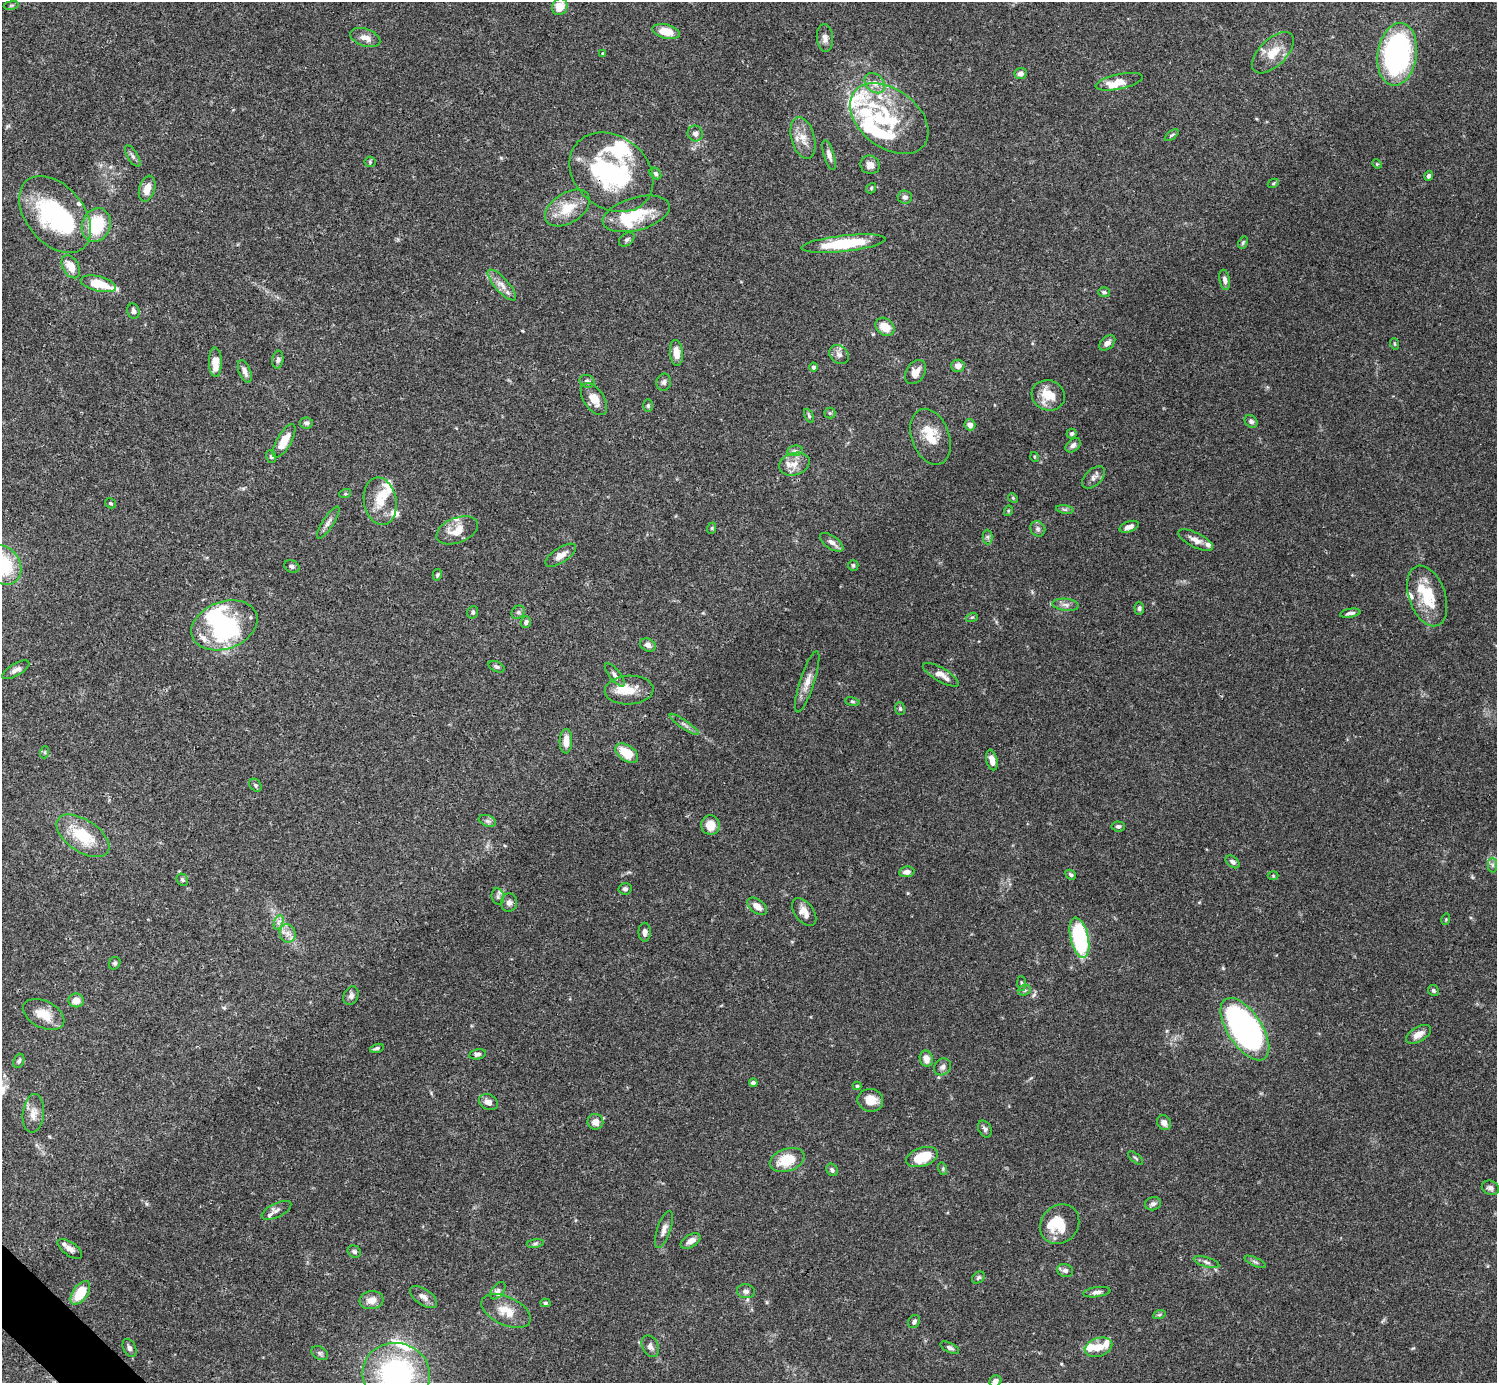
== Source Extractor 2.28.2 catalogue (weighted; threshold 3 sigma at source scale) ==
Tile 7 of 4 x 4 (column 3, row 2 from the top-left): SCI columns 2990-4484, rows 2920-4300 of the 5981 x 5981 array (HDU 1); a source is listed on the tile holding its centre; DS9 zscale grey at full resolution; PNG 1499 x 1385 px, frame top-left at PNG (2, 2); each listed source drawn as its Kron ellipse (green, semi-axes under 4 px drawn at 4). Shown black and unused: <1% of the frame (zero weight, under 3 of 4 exposures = <1% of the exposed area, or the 3 px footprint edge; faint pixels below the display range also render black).
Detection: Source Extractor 2.28.2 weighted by HDU 2 'WHT'; one run over the whole footprint, this tile lists its part. Background 0.0728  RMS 0.0032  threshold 0.0145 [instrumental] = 3 sigma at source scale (4.5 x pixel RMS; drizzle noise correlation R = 1.50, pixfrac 1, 0.05/0.05 arcsec/px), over >= 5 px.
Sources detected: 227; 1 too faint to see at this stretch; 6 inside a brighter object's white glare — neither listed nor drawn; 30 inside a brighter listed object's ellipse — not listed separately; the other 190 listed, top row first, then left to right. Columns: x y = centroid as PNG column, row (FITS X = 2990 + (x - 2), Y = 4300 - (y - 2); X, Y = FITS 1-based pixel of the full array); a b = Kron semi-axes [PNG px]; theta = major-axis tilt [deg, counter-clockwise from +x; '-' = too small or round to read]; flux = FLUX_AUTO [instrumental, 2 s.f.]
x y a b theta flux
11 5 7 3 9 0.39
560 7 8 7 - 4.2
666 31 14 7 -13 5.4
365 37 15 8 -19 2.5
825 38 14 8 -86 1.9
603 53 4 3 - 0.29
1273 53 26 13 45 6.2
1397 54 31 19 82 75
1021 73 6 5 - 1.4
1119 82 24 7 12 5.4
875 83 11 8 -43 2.3
889 119 44 29 -38 23
695 134 8 7 - 1.2
1172 135 8 4 36 0.48
803 138 21 11 -75 4.2
829 155 15 5 -73 1.6
133 156 12 5 -59 1
370 162 5 5 - 0.47
1377 164 5 4 - 0.31
870 165 10 9 - 1.9
611 172 45 36 -38 37
655 173 6 5 - 0.56
1429 176 5 4 - 0.8
1273 183 6 4 30 0.45
871 188 5 4 - 0.42
147 189 13 7 74 3.3
905 197 7 6 - 0.88
567 208 25 15 32 8.2
55 214 44 28 -50 35
636 214 34 16 16 12
96 225 17 14 69 15
627 239 9 6 38 0.86
1243 243 6 4 64 0.48
843 244 42 8 6 18
71 267 12 8 -60 4.3
1225 280 10 5 -80 1.1
98 284 18 7 -14 8.7
502 285 20 7 -48 2.8
1104 292 5 5 - 0.75
133 311 8 6 -77 1.1
885 327 10 8 -40 4.9
1107 343 9 6 43 1.6
1395 344 6 3 -71 0.36
676 353 13 6 -85 3.5
839 355 10 8 -43 1.6
278 360 9 5 83 0.91
215 362 15 6 -89 5.1
958 366 7 6 - 1.7
814 367 4 4 - 0.74
245 371 12 6 -69 1.5
916 372 13 9 55 2.8
587 381 7 6 - 1.2
664 382 8 7 - 0.91
1048 395 17 15 -18 7.3
594 399 18 10 -55 3.9
648 406 6 5 - 0.54
830 413 5 5 - 0.49
809 416 7 4 -63 0.5
1251 421 7 5 -44 0.93
306 423 6 5 - 0.85
970 425 5 5 - 2.2
1072 434 5 5 - 0.7
931 437 29 19 -70 7.5
284 441 19 7 60 5.4
1073 445 8 6 42 1.2
795 451 8 5 7 0.89
271 457 6 5 - 0.51
1035 457 5 3 - 0.31
794 464 15 11 17 3.1
1094 477 14 8 42 1.6
345 494 6 4 18 0.37
1013 498 5 4 - 0.36
380 501 24 16 -81 6.4
110 503 6 4 -32 0.47
1065 509 9 4 -9 0.66
1008 511 5 3 - 0.3
328 523 19 5 57 1.5
1129 527 10 5 20 1.7
712 528 6 3 71 0.39
1038 529 8 7 - 1
457 530 22 12 21 5.3
988 537 7 5 -89 0.67
1196 540 19 7 -26 2.3
832 542 13 6 -35 1.5
561 555 17 7 33 2.5
3 565 21 17 -53 20
853 565 5 5 - 0.55
292 566 8 6 -23 0.82
437 575 6 4 75 0.45
1427 596 31 18 -71 11
1066 605 13 6 -5 1.5
1139 608 6 4 -89 0.61
473 612 6 5 - 0.65
518 612 7 6 - 0.72
1350 613 10 4 10 0.97
972 617 6 3 19 0.4
526 622 5 5 - 1.1
224 625 34 23 20 23
648 645 8 6 -27 1.5
497 667 8 5 -25 0.79
16 670 15 6 30 1.6
615 675 14 5 -51 1.3
941 675 20 7 -30 3
807 682 32 7 72 3.3
629 690 24 14 3 6.2
852 702 7 3 -9 0.43
900 709 6 5 - 0.52
684 724 17 2 -35 1
566 741 12 6 88 3.3
45 752 6 4 72 0.42
627 753 13 7 -34 7.8
992 760 10 5 -77 2.4
255 785 7 5 -49 0.58
487 821 9 5 -19 0.88
710 825 10 9 - 4.5
1118 826 7 5 -4 0.93
83 836 30 16 -34 13
1232 862 8 5 -40 0.99
1492 865 7 4 -89 0.73
907 872 7 5 9 1.6
1071 875 5 4 - 0.64
1273 876 5 3 - 0.33
182 880 6 5 - 0.66
625 889 6 5 - 0.87
498 897 8 6 -75 0.96
509 903 9 8 - 1.5
757 906 11 6 -37 2.4
804 912 16 9 -52 2.8
1446 919 6 3 73 0.33
279 922 7 4 70 0.97
645 932 9 6 -90 1.2
288 933 9 8 - 1.9
1079 938 20 9 -77 34
115 963 6 5 - 0.65
1022 983 7 3 -88 0.48
1024 990 7 5 19 0.58
1433 990 6 5 - 0.66
351 996 10 7 67 1.1
76 1000 7 7 - 2.6
44 1014 22 13 -27 5.8
1245 1029 35 17 -57 130
1418 1034 14 7 31 2.7
377 1048 7 3 15 0.71
477 1054 8 5 11 0.81
926 1059 8 6 -74 2.6
19 1061 7 5 68 0.75
942 1067 9 7 45 1.2
753 1083 4 4 - 1.6
857 1086 4 4 - 0.45
870 1100 13 11 -11 4
488 1102 10 7 -26 1.8
33 1113 19 10 84 3.1
595 1122 8 7 - 2.1
1164 1123 8 6 -51 1.7
985 1129 9 6 -62 0.85
922 1157 16 9 18 9.6
1135 1158 9 3 -40 0.47
787 1160 18 11 18 8.8
943 1169 6 4 -73 0.48
832 1170 6 5 - 0.87
1490 1188 9 7 -24 1.2
1153 1204 8 6 15 1.1
276 1210 16 7 25 1.6
1060 1224 21 18 47 8.1
664 1230 19 6 71 1.8
691 1241 11 6 31 2
535 1243 8 4 9 0.68
70 1249 14 6 -35 1.7
354 1252 7 5 -32 0.77
1206 1262 13 5 -17 1.1
1255 1262 12 4 -25 0.78
1065 1271 8 6 -16 1
978 1278 7 5 38 0.66
498 1291 10 5 53 1.2
746 1291 9 7 -9 1.2
1097 1292 14 5 8 1.2
80 1293 13 7 54 9.2
423 1297 15 8 -34 2
371 1300 12 9 7 3
545 1303 5 4 - 0.5
506 1311 26 14 -25 6
1159 1315 6 4 19 0.45
914 1322 7 5 59 0.98
650 1346 11 8 -64 1.5
1098 1347 14 9 17 4.2
129 1348 9 6 -65 0.97
950 1348 10 4 -26 0.87
320 1353 9 6 -32 0.89
396 1374 34 31 -6 57
995 1381 6 5 - 1.3
Overlapping masked pixels (flux is a lower limit): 1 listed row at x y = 611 172
Isophote crosses this tile's border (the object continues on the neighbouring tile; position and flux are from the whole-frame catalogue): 3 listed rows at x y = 3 565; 396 1374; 995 1381